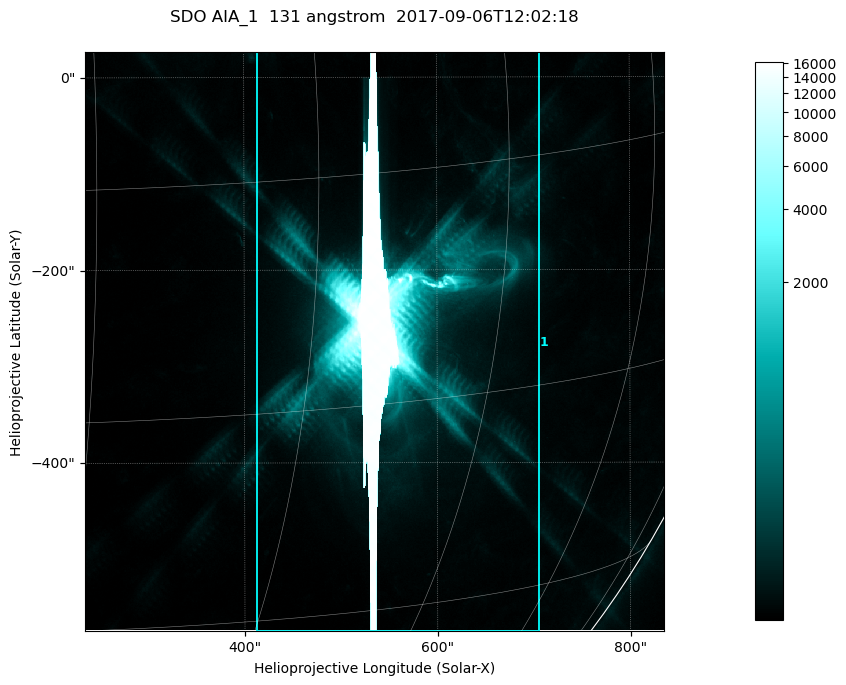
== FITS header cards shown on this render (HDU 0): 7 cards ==
TELESCOP= 'SDO     '           /
INSTRUME= 'AIA_1   '           /
WAVELNTH=                  131 /
WAVEUNIT= 'angstrom'           /
DATE-OBS= '2017-09-06T12:02:18.62' /
CTYPE1  = 'HPLN-TAN'           /
CTYPE2  = 'HPLT-TAN'           /

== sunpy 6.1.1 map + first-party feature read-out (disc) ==
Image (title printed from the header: SDO AIA_1  131 angstrom  2017-09-06T12:02:18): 1000 x 1000 px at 0.601 arcsec/px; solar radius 952 arcsec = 1585 px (partial field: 13% of the solar disc is inside the frame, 99% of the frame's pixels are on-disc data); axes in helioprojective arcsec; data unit not stated in the header (colour bar unlabelled)
Orientation: roll -0.139 deg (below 1 deg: not rotated)
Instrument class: DISC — disc imager (sunpy class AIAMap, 131 A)
Bright regions (active regions / flare kernels): reference = the on-disc median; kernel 9 px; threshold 5 sigma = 71.8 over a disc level ~23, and >= 1.15x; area >= 1000 px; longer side >= 12 px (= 7.2 arcsec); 1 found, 1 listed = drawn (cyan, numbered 1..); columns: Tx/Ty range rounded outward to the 2 arcsec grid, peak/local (2 s.f.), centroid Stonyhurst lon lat
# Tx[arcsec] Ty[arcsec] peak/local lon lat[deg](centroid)
1 412..706 -576..28 713 +36 -10
Off-limb structures (1.02-1.3 R_sun): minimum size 400 px: none found